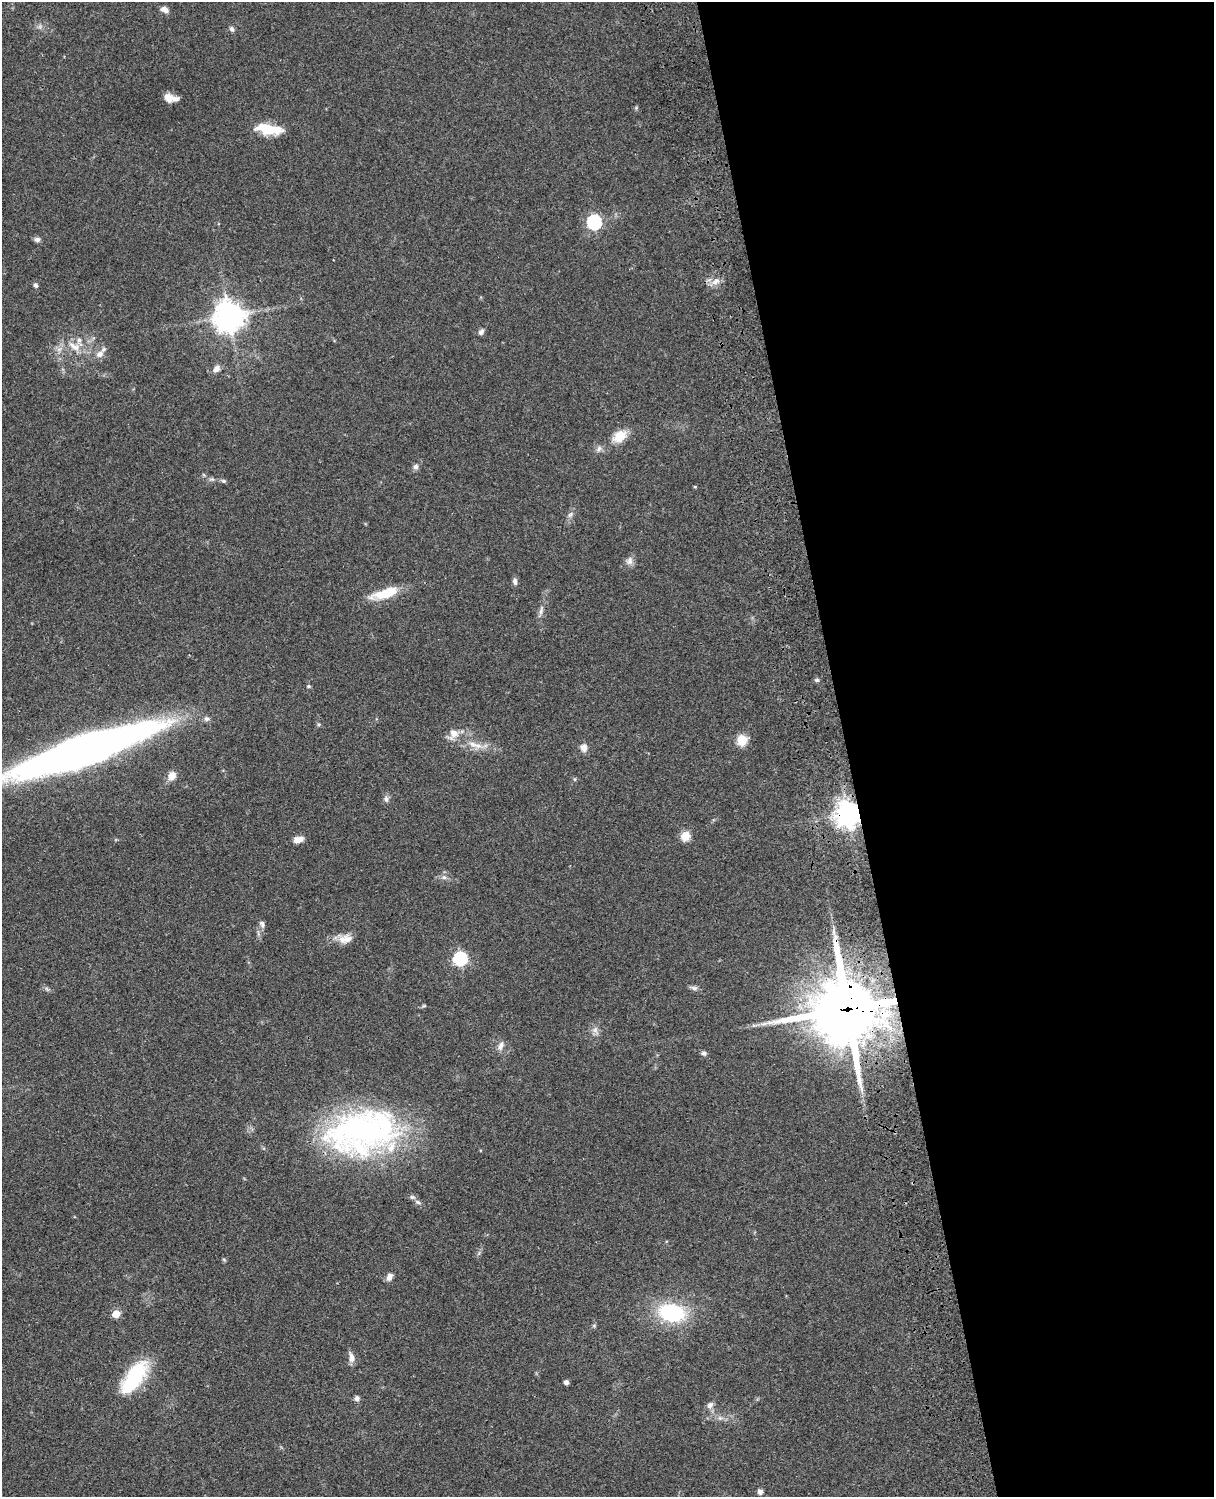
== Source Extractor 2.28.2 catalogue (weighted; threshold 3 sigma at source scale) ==
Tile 8 of 4 x 3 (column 4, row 2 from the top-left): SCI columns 3758-4969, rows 1773-3267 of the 5087 x 4926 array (HDU 1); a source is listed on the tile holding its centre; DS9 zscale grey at full resolution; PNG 1216 x 1499 px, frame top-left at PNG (2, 2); no overlay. Shown black and unused: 30% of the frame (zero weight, under 3 of 4 exposures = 6% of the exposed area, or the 3 px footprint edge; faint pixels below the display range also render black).
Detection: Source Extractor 2.28.2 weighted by HDU 2 'WHT'; one run over the whole footprint, this tile lists its part. Background 0.0773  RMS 0.0058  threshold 0.0261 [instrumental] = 3 sigma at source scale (4.5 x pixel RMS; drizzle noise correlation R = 1.50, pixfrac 1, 0.05/0.05 arcsec/px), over >= 5 px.
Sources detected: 69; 1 inside a brighter object's white glare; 2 long thin detections or spike segments (spike, bleed or trail) — not listed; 3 inside a brighter listed object's ellipse — not listed separately; the other 63 listed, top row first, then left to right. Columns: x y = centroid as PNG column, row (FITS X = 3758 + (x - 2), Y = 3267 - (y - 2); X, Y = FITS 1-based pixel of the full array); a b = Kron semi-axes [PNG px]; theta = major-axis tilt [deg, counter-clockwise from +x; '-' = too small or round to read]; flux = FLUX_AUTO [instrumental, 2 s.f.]
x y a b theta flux
164 10 11 7 -23 3
40 27 7 4 -72 1.2
231 29 7 6 - 1.5
169 98 10 8 -27 5.7
636 108 5 4 - 0.75
269 129 24 9 -8 22
594 222 7 6 - 91
37 239 8 6 -11 1.9
716 281 13 8 39 4.2
35 285 6 5 - 1.3
229 316 10 10 - 760
481 332 8 6 51 2
74 346 22 10 -31 8.6
100 354 11 9 38 3.9
216 369 11 7 40 3.1
620 436 19 13 40 9.7
599 448 9 7 43 2.2
416 467 8 7 - 1.8
212 479 7 4 -18 1.1
224 481 7 5 -16 1.1
695 487 5 3 - 0.48
570 515 9 5 42 1.7
629 561 11 9 67 3.1
515 581 9 6 -82 2
385 593 35 11 17 16
541 610 15 5 79 2.6
817 680 6 5 - 1.1
308 686 5 4 - 0.84
206 719 8 7 - 1.6
319 724 5 3 - 0.72
453 734 17 12 51 5.8
742 740 12 10 83 8.4
475 745 25 8 -21 7.6
584 748 11 9 -85 3.2
172 776 10 9 - 5
575 779 6 4 -90 0.7
386 799 9 7 -85 1.9
848 814 8 7 - 670
685 836 10 9 - 6.6
298 840 11 7 12 4.7
444 877 7 6 - 1.7
262 924 10 7 -59 1.8
345 939 20 12 -1 6.4
460 958 6 6 - 100
694 988 11 6 -11 1.7
424 1006 6 4 1 0.71
847 1009 23 23 - 4000
595 1030 12 8 -67 2.9
501 1046 13 7 68 2.9
704 1053 8 5 -13 1.4
363 1132 82 48 8 170
418 1202 8 5 -27 1.4
224 1260 6 4 -20 0.7
389 1276 9 6 66 3.3
672 1313 21 14 -10 61
116 1314 5 5 - 17
351 1357 14 7 -78 3.5
135 1376 36 15 55 44
566 1382 4 4 - 2.6
357 1398 7 6 - 1.9
710 1405 9 7 48 2.5
720 1418 7 5 -44 1.4
760 1492 6 6 - 2
Overlapping masked pixels (flux is a lower limit): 3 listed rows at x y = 848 814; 847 1009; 363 1132